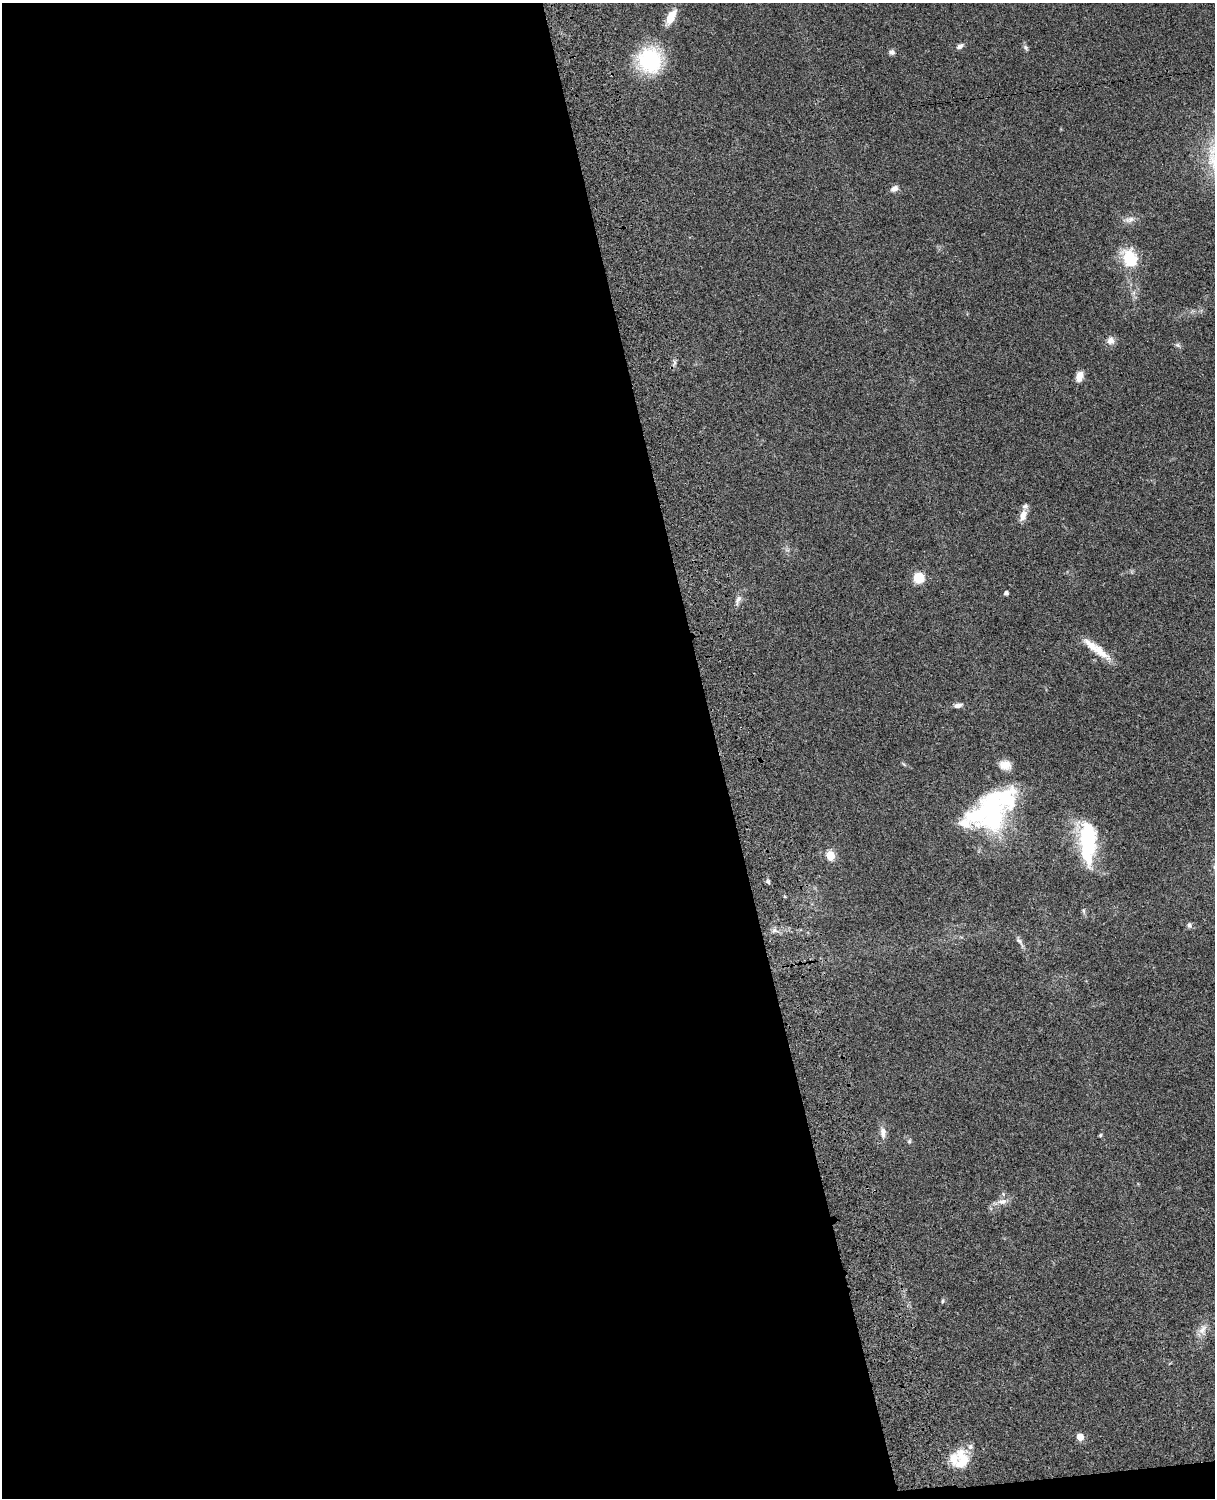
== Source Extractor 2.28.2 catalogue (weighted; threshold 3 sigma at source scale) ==
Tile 9 of 4 x 3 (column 1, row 3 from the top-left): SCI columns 121-1333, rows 277-1772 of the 5089 x 4926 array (HDU 1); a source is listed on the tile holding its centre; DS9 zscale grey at full resolution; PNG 1217 x 1500 px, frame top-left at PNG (2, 3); no overlay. Shown black and unused: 60% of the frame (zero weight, under 3 of 4 exposures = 6% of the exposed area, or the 3 px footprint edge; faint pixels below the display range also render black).
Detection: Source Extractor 2.28.2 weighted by HDU 2 'WHT'; one run over the whole footprint, this tile lists its part. Background 0.076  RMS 0.0058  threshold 0.0261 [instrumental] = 3 sigma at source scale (4.5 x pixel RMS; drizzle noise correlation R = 1.50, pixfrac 1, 0.05/0.05 arcsec/px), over >= 5 px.
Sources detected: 43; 2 inside a brighter object's white glare — not listed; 6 inside a brighter listed object's ellipse — not listed separately; the other 35 listed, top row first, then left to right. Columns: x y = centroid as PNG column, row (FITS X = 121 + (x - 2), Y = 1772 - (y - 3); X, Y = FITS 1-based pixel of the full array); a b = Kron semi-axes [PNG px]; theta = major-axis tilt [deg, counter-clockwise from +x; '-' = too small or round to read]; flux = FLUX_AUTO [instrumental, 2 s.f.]
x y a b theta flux
671 17 19 8 61 8.9
960 46 10 6 34 2
1026 47 8 6 -49 1.2
891 52 8 7 - 1.7
649 60 24 22 -87 52
894 188 9 7 28 2.8
1129 219 15 7 12 3.3
1130 259 26 18 -61 19
1111 340 11 10 - 3.5
1177 345 9 5 -26 1.3
674 362 9 4 -90 1.5
1079 376 11 7 67 5.6
1023 515 14 8 72 5
919 578 9 9 - 14
1006 593 4 4 - 2.2
738 600 17 6 68 3
1100 651 34 10 -41 10
958 705 11 6 12 2.4
904 764 8 3 -45 0.73
1005 765 13 11 -7 5.5
991 805 37 32 40 50
1088 842 45 16 -89 50
830 855 5 5 - 26
768 882 7 4 -63 1.1
1189 925 7 6 - 1.8
774 930 7 6 - 1.7
1019 941 17 5 -55 2.4
883 1132 16 8 -85 3.8
1100 1135 4 4 - 0.82
909 1141 6 5 - 0.92
1002 1201 15 8 5 4
943 1301 6 5 - 0.87
1203 1330 18 11 70 5.6
1080 1437 5 5 - 11
961 1459 26 17 85 15